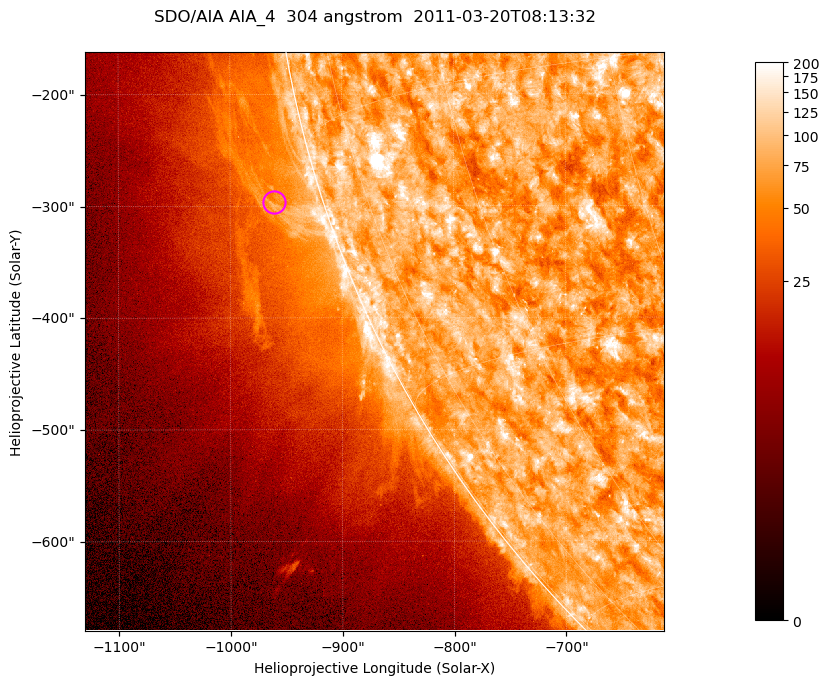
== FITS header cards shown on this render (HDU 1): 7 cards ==
TELESCOP= 'SDO/AIA '           / For AIA: SDO/AIA
INSTRUME= 'AIA_4   '           / For AIA: AIA_ATA1, AIA_ATA2, AIA_ATA3 or AIA_AT
WAVELNTH=                  304 / [angstrom] Wavelength
WAVEUNIT= 'angstrom'           / Wavelength unit: angstrom
DATE-OBS= '2011-03-20T08:13:32.126' / [ISO] Date when observation started; ISO 8
CTYPE1  = 'HPLN-TAN'           / CTYPE1; Typically HPLN
CTYPE2  = 'HPLT-TAN'           / CTYPE2; Typically HPLT

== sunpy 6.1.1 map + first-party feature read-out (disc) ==
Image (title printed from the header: SDO/AIA AIA_4  304 angstrom  2011-03-20T08:13:32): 863 x 863 px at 0.6 arcsec/px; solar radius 964 arcsec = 1605 px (partial field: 4.2% of the solar disc is inside the frame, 46% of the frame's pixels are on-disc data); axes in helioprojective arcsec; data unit not stated in the header (colour bar unlabelled)
Orientation: roll -0.131 deg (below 1 deg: not rotated)
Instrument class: DISC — disc imager (sunpy class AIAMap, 304 A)
Bright regions (active regions / flare kernels): reference = the on-disc median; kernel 7 px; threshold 5 sigma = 121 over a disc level ~74.8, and >= 1.15x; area >= 744 px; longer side >= 10 px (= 6 arcsec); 0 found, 0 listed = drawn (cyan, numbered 1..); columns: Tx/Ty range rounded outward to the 2 arcsec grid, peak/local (2 s.f.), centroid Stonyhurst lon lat
Off-limb structures (1.02-1.3 R_sun): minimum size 372 px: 3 found; the strongest spans PA ~100..110 deg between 1.02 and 1.08 R_sun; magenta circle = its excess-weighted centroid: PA ~105 deg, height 1.04 R_sun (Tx ~-962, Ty ~-296 arcsec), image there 1.5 x the reference